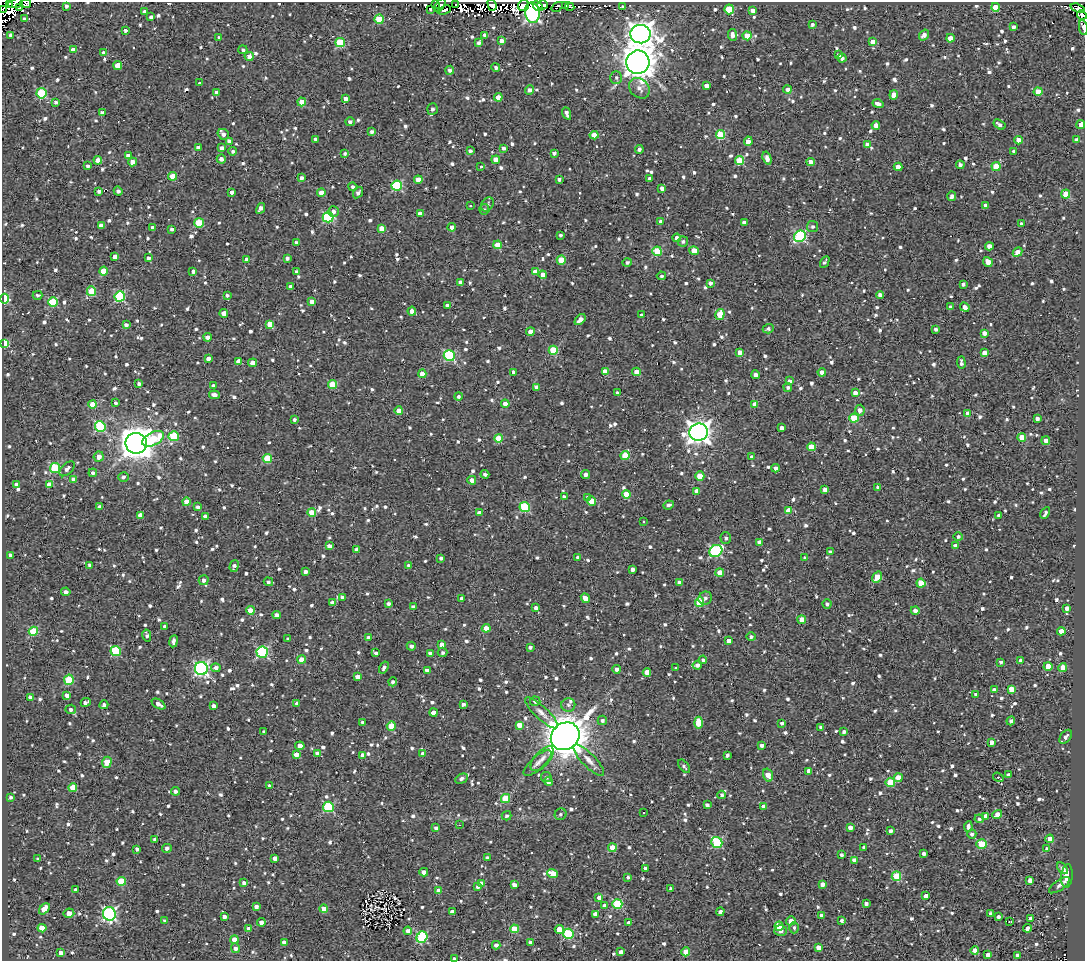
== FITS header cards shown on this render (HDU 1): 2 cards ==
NAXIS1  =                 1083
NAXIS2  =                  959

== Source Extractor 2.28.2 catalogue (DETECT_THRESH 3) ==
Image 1083 x 959 px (HDU 1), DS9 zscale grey, 1 PNG px = 1 image px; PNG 1087 x 963 px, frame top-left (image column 1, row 959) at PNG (2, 2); each listed source drawn as its Kron ellipse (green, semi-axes under 4 px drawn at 4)
Background 1.65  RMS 4.9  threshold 14.7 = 3 sigma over >= 5 px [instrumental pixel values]
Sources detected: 1257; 5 with non-positive FLUX_AUTO (blend fragments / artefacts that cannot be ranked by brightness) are neither listed nor drawn; of the other 1252, the 500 brightest by FLUX_AUTO listed and drawn (752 fainter detections omitted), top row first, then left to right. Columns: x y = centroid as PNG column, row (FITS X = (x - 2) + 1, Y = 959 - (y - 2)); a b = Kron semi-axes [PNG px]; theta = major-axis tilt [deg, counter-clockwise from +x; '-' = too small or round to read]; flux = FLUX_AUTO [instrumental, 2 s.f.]
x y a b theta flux
16 3 8 4 19 6400
26 3 5 4 - 2100
10 4 3 2 - 3500
435 4 4 3 - 820
456 4 3 2 - 3000
440 5 8 3 57 2100
492 5 6 4 -73 13000
543 5 5 4 - 3800
565 5 4 3 - 2400
66 6 4 3 - 950
523 6 6 5 - 33000
538 6 5 3 - 14000
557 7 6 4 34 2200
570 7 5 3 - 1500
623 7 3 3 - 1400
995 7 4 4 - 6600
19 8 4 2 - 1100
1077 8 7 4 -20 2300
430 9 3 3 - 1600
729 9 5 4 - 11000
3 10 3 2 - 3700
444 10 7 3 20 830
753 10 4 4 - 1800
144 11 3 3 - 790
532 13 10 7 -79 140000
1082 15 5 3 - 1000
151 17 4 4 - 1100
24 19 4 4 - 830
379 19 5 4 - 12000
812 25 4 4 - 900
1014 27 4 3 - 940
1083 28 8 3 -80 1800
125 30 3 3 - 850
640 34 10 9 - 310000
11 35 4 3 - 1200
485 35 4 3 - 1300
732 35 6 4 -84 1500
924 35 6 4 54 1900
747 36 4 4 - 6200
219 38 4 3 - 980
950 38 4 4 - 2700
501 41 4 3 - 2000
873 42 4 4 - 3100
340 43 5 4 - 14000
479 43 4 3 - 950
73 50 4 4 - 2300
243 50 4 4 - 840
104 53 4 4 - 890
838 55 4 4 - 1200
249 56 4 4 - 1900
842 58 4 4 - 1100
638 62 12 11 - 560000
118 66 4 4 - 5400
496 67 4 4 - 870
450 70 4 4 - 1200
616 78 6 6 - 960
200 83 3 3 - 1100
706 86 4 3 - 1600
639 88 11 9 -44 2200
529 90 5 4 - 1300
787 90 4 4 - 1400
1038 92 4 4 - 6900
41 93 5 5 - 20000
217 93 4 3 - 1500
894 95 4 4 - 4400
498 97 4 4 - 2900
346 98 4 3 - 1500
56 102 4 3 - 880
302 102 4 4 - 4100
878 104 5 4 - 2000
432 109 6 5 - 1100
102 113 4 3 - 1900
567 113 6 4 -67 1200
350 122 5 4 - 960
999 124 6 4 -32 1200
876 125 4 4 - 2000
1081 125 4 4 - 3100
372 131 4 3 - 1100
223 134 6 5 - 1600
594 135 4 4 - 4300
721 135 4 4 - 14000
316 139 4 3 - 1000
1018 140 4 4 - 3100
1076 140 4 4 - 1400
229 141 4 4 - 1200
748 141 5 4 - 3300
867 144 4 4 - 1600
198 148 4 3 - 1700
222 148 4 4 - 1500
503 148 3 3 - 1200
639 149 4 4 - 1200
233 151 4 4 - 770
470 151 4 3 - 840
1014 151 4 3 - 980
345 153 4 3 - 780
554 153 4 4 - 1200
128 156 4 4 - 1700
767 158 7 4 -72 1600
221 159 4 4 - 1600
98 160 4 4 - 2700
496 160 4 4 - 3400
739 160 4 4 - 11000
132 162 4 4 - 2300
811 162 4 4 - 3700
960 165 4 4 - 1300
88 166 4 3 - 1000
481 166 3 3 - 890
996 166 4 4 - 6700
898 167 4 4 - 3400
173 176 4 4 - 6400
301 178 4 4 - 1300
649 178 3 3 - 830
559 179 4 3 - 1000
418 180 4 4 - 2900
397 186 5 5 - 25000
353 187 4 4 - 1100
662 188 4 3 - 2600
99 191 4 3 - 1200
118 191 5 3 - 1100
232 192 4 3 - 1500
321 193 4 4 - 3300
358 193 6 4 54 970
1066 194 4 4 - 9500
952 196 5 4 - 1300
487 204 8 5 54 970
470 206 3 3 - 1200
985 206 4 4 - 1700
261 208 6 4 62 1800
484 210 5 5 - 800
333 212 5 5 - 1200
420 214 4 4 - 2100
328 217 5 5 - 26000
660 221 4 4 - 830
199 223 5 5 - 13000
744 223 4 4 - 1900
1022 224 4 3 - 1000
101 226 4 4 - 2000
813 226 5 5 - 880
452 227 4 4 - 1600
153 228 4 3 - 1300
381 228 4 4 - 3400
172 229 3 3 - 850
561 235 3 3 - 790
800 236 6 5 - 33000
677 238 4 4 - 1600
683 241 5 5 - 880
296 242 4 4 - 810
497 245 4 4 - 3700
989 246 4 4 - 2300
657 251 5 4 - 13000
694 251 5 4 - 4900
1017 252 5 4 - 2500
115 257 4 4 - 2100
148 258 4 4 - 1100
287 258 4 3 - 980
247 259 4 3 - 1700
561 260 4 4 - 6000
627 262 5 4 - 860
825 262 6 3 61 770
988 262 5 4 - 2500
103 271 4 4 - 5100
193 271 4 3 - 1000
296 272 3 3 - 890
535 272 4 4 - 3500
543 275 4 4 - 3500
661 276 5 4 - 790
460 282 4 3 - 990
710 283 4 3 - 1000
963 284 4 3 - 840
291 286 4 3 - 1200
91 291 5 4 - 11000
38 295 5 4 - 820
227 295 4 3 - 780
880 295 4 4 - 1600
120 296 5 5 - 24000
5 299 5 4 - 16000
53 302 5 4 - 15000
312 302 4 3 - 2100
447 306 4 3 - 1400
950 307 4 4 - 910
965 307 5 4 - 1700
412 311 4 4 - 1900
224 313 4 4 - 3300
720 314 5 4 - 9300
642 315 3 3 - 850
580 320 6 4 44 2400
270 324 4 4 - 5600
126 325 4 3 - 1000
768 329 5 4 - 960
935 329 3 3 - 880
530 332 4 4 - 2900
984 333 4 3 - 2100
208 337 4 4 - 1600
5 343 4 4 - 12000
553 350 4 4 - 13000
740 352 4 4 - 2200
984 353 4 4 - 2200
449 356 5 5 - 30000
208 358 4 4 - 1700
239 361 4 4 - 3100
253 363 4 4 - 1900
961 363 6 3 -87 1100
605 371 4 4 - 2700
513 372 3 3 - 930
636 372 4 4 - 2500
822 372 4 4 - 1800
422 374 4 4 - 3700
756 375 4 4 - 1500
789 381 4 3 - 1200
139 384 4 3 - 890
332 384 4 4 - 8400
213 386 4 4 - 1400
536 387 4 4 - 1300
788 387 4 4 - 800
618 393 4 3 - 920
855 393 4 4 - 2100
214 395 5 3 - 1500
458 396 4 4 - 840
115 403 3 3 - 860
93 404 4 4 - 5400
505 404 4 4 - 2600
755 404 4 4 - 2600
860 410 5 4 - 1800
399 411 4 4 - 3300
968 413 4 4 - 2500
854 418 5 4 - 12000
1037 419 4 3 - 1300
294 420 4 3 - 960
100 426 5 5 - 23000
782 428 4 4 - 1600
698 432 9 8 - 260000
174 436 5 5 - 16000
1022 437 4 4 - 5000
499 438 4 4 - 8200
153 439 12 6 28 13000
1046 441 4 3 - 1600
136 443 10 10 - 620000
811 447 4 4 - 7100
625 456 4 4 - 7600
99 457 5 5 - 2400
752 457 4 3 - 990
267 458 4 4 - 10000
55 468 5 5 - 19000
775 468 4 4 - 1400
67 469 9 5 45 1600
93 473 4 4 - 1000
485 474 4 3 - 860
586 475 4 4 - 1500
700 476 4 4 - 8000
123 477 5 4 - 870
73 479 4 4 - 1700
472 480 4 4 - 2300
17 485 4 4 - 1900
49 485 4 4 - 3100
878 487 4 3 - 1100
825 489 4 3 - 2100
697 491 4 4 - 2500
626 494 4 4 - 4100
564 497 3 3 - 980
588 498 3 3 - 1100
591 501 4 4 - 6700
186 502 4 4 - 4000
668 505 5 3 - 910
100 507 4 4 - 1100
198 507 4 3 - 1000
525 507 5 5 - 21000
789 511 4 4 - 4500
312 512 4 4 - 6700
479 513 4 4 - 2000
1045 513 6 3 61 1000
140 515 4 4 - 2900
999 515 3 3 - 1000
205 517 4 4 - 2500
643 522 3 3 - 1000
958 537 5 4 - 1000
726 538 6 5 - 850
760 542 4 4 - 1900
329 546 4 3 - 1800
956 546 4 4 - 2700
356 549 4 3 - 1200
716 551 7 5 31 40000
830 552 4 3 - 1100
10 555 4 3 - 1100
441 558 4 4 - 790
578 558 4 4 - 1100
805 558 4 3 - 1300
90 565 4 3 - 1300
409 565 4 4 - 1200
234 566 6 4 74 1200
632 569 4 4 - 1500
305 572 3 3 - 1100
720 572 4 4 - 4200
877 577 6 4 52 7700
204 580 5 5 - 1300
268 582 5 4 - 920
679 582 4 4 - 1300
921 583 4 4 - 6600
66 592 4 4 - 1300
342 597 4 4 - 1300
585 598 5 4 - 3300
705 598 7 6 - 1100
462 599 4 4 - 1900
700 602 5 4 - 12000
332 603 4 4 - 1900
389 604 3 3 - 970
827 604 5 4 - 800
413 607 4 4 - 1300
536 608 4 4 - 1300
1067 608 4 4 - 1600
250 610 4 4 - 4300
915 611 4 4 - 1500
277 615 4 4 - 1600
802 620 4 4 - 6300
165 626 4 4 - 860
486 628 4 4 - 3900
33 631 5 4 - 15000
1061 631 4 4 - 3500
147 636 6 4 -81 960
751 637 4 4 - 920
288 638 3 3 - 3400
369 638 4 3 - 1600
174 641 6 3 81 1400
729 641 4 4 - 2400
441 645 4 4 - 3200
411 646 4 4 - 1100
530 647 4 3 - 950
116 651 5 5 - 20000
262 652 5 5 - 37000
443 652 5 5 - 840
376 653 4 3 - 1200
430 653 4 3 - 1800
302 660 4 4 - 5400
703 660 4 4 - 930
1021 661 4 3 - 1900
1001 662 4 3 - 780
697 665 5 3 - 1500
1048 666 4 4 - 5100
384 667 6 4 58 1000
201 668 6 6 - 71000
216 668 4 4 - 1700
675 668 3 3 - 2000
1063 668 4 4 - 7100
617 669 4 4 - 1500
427 670 4 3 - 2100
647 672 4 4 - 4300
358 677 4 4 - 3500
69 680 5 4 - 13000
393 682 4 4 - 950
1011 689 4 4 - 5100
994 690 4 4 - 1500
67 695 4 4 - 2100
976 695 4 4 - 1100
30 697 4 3 - 1100
535 701 5 4 - 1200
86 702 5 3 - 950
158 704 8 4 -30 1900
297 704 4 4 - 1600
463 704 4 3 - 1000
104 705 4 4 - 960
568 705 7 6 - 1100
213 706 4 3 - 1300
71 709 5 5 - 1100
433 712 4 4 - 2800
542 713 21 6 -43 2400
602 720 4 4 - 920
1011 721 4 4 - 1000
363 722 4 3 - 1100
698 723 6 4 -87 7400
782 723 3 3 - 840
519 725 4 4 - 3400
391 726 4 4 - 6000
821 727 4 3 - 920
264 732 3 3 - 840
844 732 4 3 - 1000
565 736 15 13 41 880000
1066 737 8 5 52 1300
992 742 4 4 - 2400
762 745 3 3 - 1200
300 746 4 4 - 2500
317 753 3 3 - 1300
296 754 4 4 - 3400
423 754 4 3 - 1700
363 755 4 4 - 2600
727 755 4 3 - 1000
542 759 15 7 48 2100
589 760 21 6 -46 2700
107 762 5 4 - 6200
537 763 18 6 41 1900
684 766 8 4 -53 870
809 771 4 4 - 2600
768 775 7 4 -74 4900
1008 775 4 3 - 960
546 777 5 5 - 930
998 777 6 3 -36 850
898 778 4 4 - 3700
461 779 6 4 30 800
549 782 4 3 - 1500
890 782 4 4 - 13000
270 786 4 3 - 840
73 788 4 4 - 7000
175 791 4 3 - 1300
722 795 4 3 - 830
11 797 4 3 - 840
506 799 4 4 - 11000
707 805 4 4 - 1000
763 806 4 3 - 1800
328 807 5 5 - 25000
644 813 3 3 - 1100
561 814 6 5 - 950
997 814 5 4 - 2500
507 816 5 4 - 880
985 816 4 3 - 2100
979 819 5 4 - 810
459 825 3 2 - 1300
968 826 5 3 - 1200
850 827 4 4 - 1700
436 828 4 3 - 1000
890 831 4 3 - 1300
972 834 5 4 - 1200
155 839 4 3 - 1500
1050 839 4 4 - 4600
717 842 6 5 - 25000
982 844 5 4 - 12000
864 847 3 3 - 990
167 848 5 4 - 1100
612 848 4 4 - 5200
137 849 4 3 - 1000
1047 849 3 3 - 1100
924 853 4 3 - 1200
841 855 3 3 - 860
275 858 4 3 - 1800
487 858 4 4 - 1100
38 859 4 3 - 950
854 860 4 4 - 1800
645 868 3 3 - 990
1062 868 7 4 -51 1100
424 872 4 4 - 1900
553 873 5 4 - 6700
896 876 5 4 - 14000
1067 876 12 6 85 4300
628 877 4 3 - 1000
1030 880 4 4 - 2400
121 881 5 4 - 10000
244 883 4 3 - 1300
481 883 4 4 - 1200
822 884 4 4 - 1800
514 885 4 4 - 1800
1059 885 12 5 35 1100
478 887 3 3 - 1100
671 889 4 3 - 1100
76 890 3 3 - 880
438 891 4 4 - 2800
926 896 4 4 - 2700
599 897 4 4 - 1600
617 904 5 5 - 20000
866 904 3 3 - 1100
604 906 4 4 - 1300
256 907 4 4 - 1300
44 909 6 4 48 4700
324 909 4 4 - 3800
452 912 4 4 - 1800
720 912 4 3 - 1200
69 913 5 4 - 2900
109 914 6 6 - 63000
595 914 4 4 - 2700
990 914 3 3 - 1000
821 916 4 4 - 1100
998 916 3 3 - 830
224 917 4 3 - 1700
1030 919 4 3 - 1900
842 920 4 3 - 860
165 921 4 3 - 830
791 921 5 4 - 2600
261 922 4 4 - 1700
1009 922 3 3 - 820
629 923 4 3 - 1600
779 926 4 4 - 10000
42 928 4 4 - 6000
794 928 6 4 90 780
1027 928 4 3 - 1900
249 929 4 4 - 2700
514 929 4 4 - 11000
559 929 5 4 - 6800
408 931 4 4 - 1700
781 931 6 5 - 1500
568 934 5 5 - 20000
422 937 6 5 - 27000
234 940 4 4 - 4300
284 942 4 4 - 1500
531 942 4 3 - 1200
496 945 4 4 - 1500
819 947 4 4 - 2600
235 948 5 4 - 1400
975 950 4 4 - 2600
621 952 4 4 - 1800
686 952 4 4 - 7200
61 953 4 4 - 2000
988 955 4 4 - 2100
1018 955 4 4 - 1400
454 959 4 3 - 900
At the frame edge (FLAGS 8, measured only in part): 6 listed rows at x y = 16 3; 26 3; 19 8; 3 10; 1083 28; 454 959
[752 fainter detections neither listed nor drawn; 5 non-positive-flux detections neither listed nor drawn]